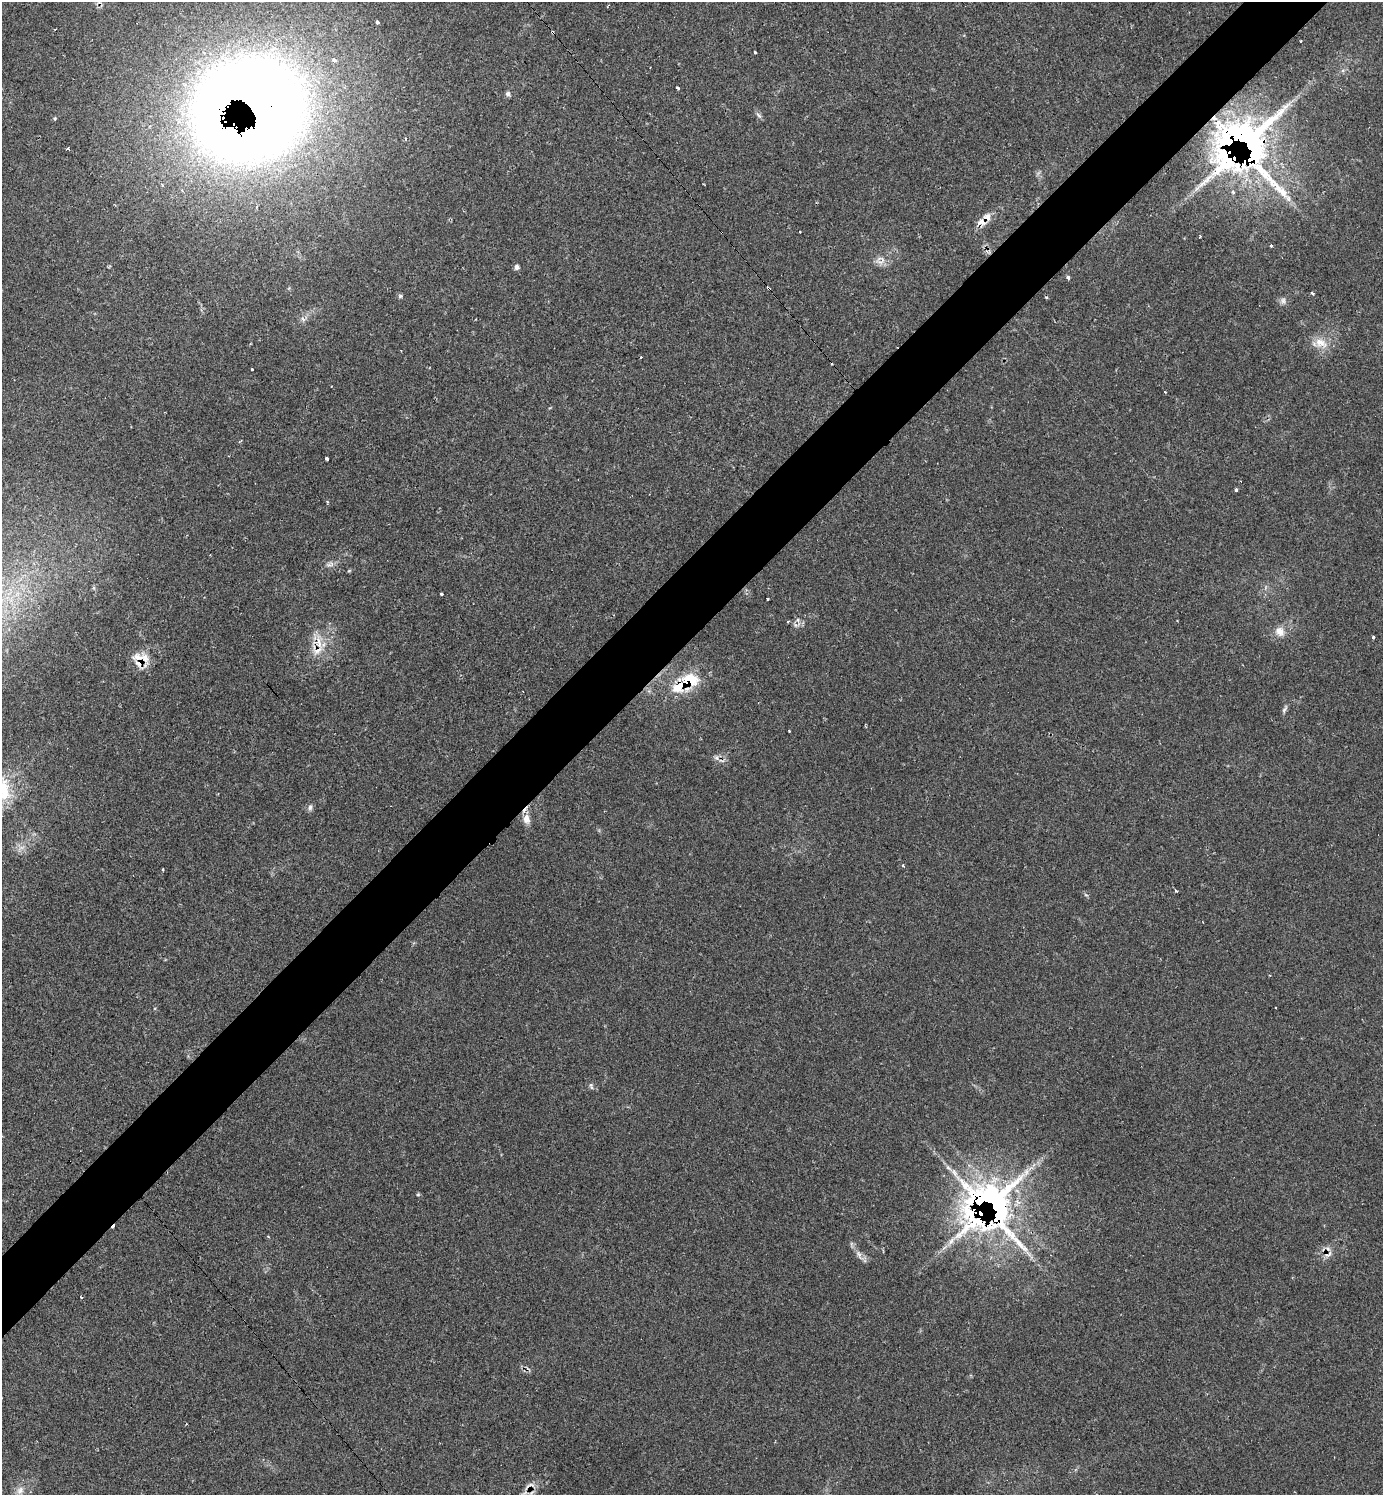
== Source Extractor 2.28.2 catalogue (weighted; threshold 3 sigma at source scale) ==
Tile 10 of 4 x 4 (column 2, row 3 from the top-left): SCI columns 1676-3056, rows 1495-2987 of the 5985 x 5985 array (HDU 1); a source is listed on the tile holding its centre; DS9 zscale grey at full resolution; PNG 1385 x 1497 px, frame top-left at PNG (2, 2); no overlay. Shown black and unused: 5% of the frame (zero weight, under 2 of 3 exposures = <1% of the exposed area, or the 3 px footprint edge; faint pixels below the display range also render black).
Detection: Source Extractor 2.28.2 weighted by HDU 2 'WHT'; one run over the whole footprint, this tile lists its part. Background 0.0626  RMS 0.0057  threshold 0.0257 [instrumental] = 3 sigma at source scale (4.5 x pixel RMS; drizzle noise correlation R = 1.50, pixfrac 1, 0.05/0.05 arcsec/px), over >= 5 px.
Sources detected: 86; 1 too faint to see at this stretch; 1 inside a brighter object's white glare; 12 cosmic-ray / hot-pixel residue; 1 long thin detection or spike segment (spike, bleed or trail) — not listed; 9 inside a brighter listed object's ellipse — not listed separately; the other 62 listed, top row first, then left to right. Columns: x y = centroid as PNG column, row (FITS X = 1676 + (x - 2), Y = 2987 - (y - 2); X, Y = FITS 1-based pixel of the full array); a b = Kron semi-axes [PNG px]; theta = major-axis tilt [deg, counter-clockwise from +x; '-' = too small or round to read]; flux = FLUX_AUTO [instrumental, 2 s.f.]
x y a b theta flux
377 22 4 4 - 1.9
552 32 4 3 - 1.6
755 52 3 3 - 1.2
1343 70 7 4 18 1.1
678 88 4 3 - 1.9
508 94 7 6 - 1.5
251 108 107 97 13 1200
759 115 11 5 -47 1.6
406 139 4 3 - 0.55
1249 140 54 49 70 220
68 149 4 3 - 1.1
1208 179 35 7 43 11
162 184 4 3 - 0.89
1233 192 3 3 - 1.9
982 222 12 10 -13 4.6
722 233 3 2 - 0.94
1271 245 3 3 - 1.6
881 261 18 10 30 5
517 267 6 5 - 1.9
1068 278 4 3 - 3.3
768 288 4 3 - 1.4
1312 293 3 3 - 1.5
400 296 7 5 16 1.1
1283 301 10 7 -71 2.1
303 319 9 6 -42 1.9
1321 343 21 14 -23 9.1
252 369 3 3 - 2.1
1165 392 3 2 - 0.62
327 458 3 3 - 7.8
1236 490 3 3 - 1.4
327 501 5 3 - 0.55
329 564 14 6 26 2.7
349 571 6 4 19 0.62
441 594 3 3 - 5.6
767 599 3 3 - 1.4
798 620 6 4 -72 1.2
788 622 3 2 - 0.88
796 625 8 5 -20 1.7
1279 631 13 11 -46 6
1373 637 3 3 - 4.5
319 643 31 9 -88 10
138 657 21 12 -10 7.3
691 680 24 16 -14 18
1285 709 12 5 64 1.6
789 731 2 2 - 0.57
716 758 8 6 -67 1.8
218 793 3 2 - 0.42
310 807 10 6 80 1.8
526 819 15 10 -80 5.3
21 847 10 4 8 2.2
903 866 4 3 - 0.91
163 869 3 3 - 0.93
1176 891 3 3 - 1.1
1275 1008 3 3 - 1.2
591 1086 10 3 -71 1.1
418 1194 5 5 - 0.69
993 1201 85 60 -49 240
859 1254 10 7 -53 2.8
1327 1254 14 9 12 4.6
81 1297 3 3 - 1.6
529 1486 18 7 27 4.4
20 1490 13 10 57 4.6
Overlapping masked pixels (flux is a lower limit): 13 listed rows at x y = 552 32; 251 108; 1249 140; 982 222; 722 233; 768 288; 319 643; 691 680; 716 758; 526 819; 993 1201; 1327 1254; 529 1486
Isophote crosses this tile's border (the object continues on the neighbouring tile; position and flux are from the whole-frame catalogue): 2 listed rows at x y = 251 108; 20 1490